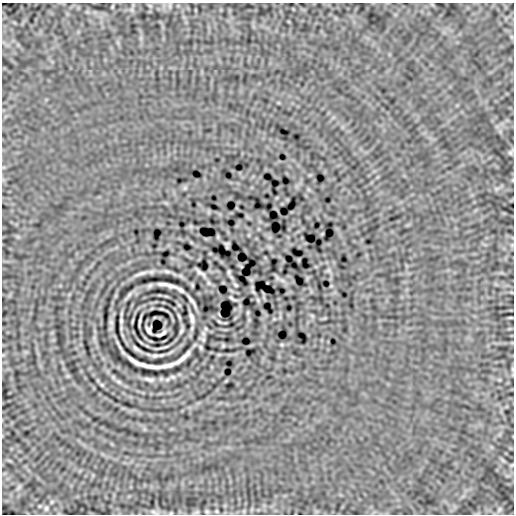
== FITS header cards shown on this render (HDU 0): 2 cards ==
NAXIS1  =                  512
NAXIS2  =                  512

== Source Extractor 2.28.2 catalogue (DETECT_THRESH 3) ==
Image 512 x 512 px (HDU 0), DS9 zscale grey, 1 PNG px = 1 image px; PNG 516 x 516 px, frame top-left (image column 1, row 512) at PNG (2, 3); no overlay
Background 2.89e-07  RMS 2.0e-04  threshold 6.11e-04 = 3 sigma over >= 5 px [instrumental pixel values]
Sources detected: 53; all 53 listed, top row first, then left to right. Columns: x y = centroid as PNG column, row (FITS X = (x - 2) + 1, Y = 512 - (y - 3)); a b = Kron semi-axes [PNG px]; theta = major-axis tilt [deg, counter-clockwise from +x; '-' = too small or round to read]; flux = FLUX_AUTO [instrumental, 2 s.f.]
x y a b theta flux
150 6 6 4 -19 0.016
170 6 9 4 -90 0.025
112 7 6 3 72 0.012
512 37 6 4 -71 0.02
511 152 8 5 62 0.029
185 188 7 5 45 0.023
497 189 8 5 45 0.031
227 245 6 3 -81 0.025
328 270 7 6 - 0.025
167 271 9 5 -11 0.03
229 272 4 2 - 0.018
200 273 10 3 -38 0.05
141 274 21 4 17 0.056
277 278 10 4 -57 0.021
150 285 4 3 - 0.023
167 285 19 3 -12 0.079
235 285 4 2 - 0.018
181 290 6 3 -37 0.035
129 295 14 3 53 0.035
232 298 7 2 -35 0.024
258 300 6 4 -49 0.019
192 301 13 3 -57 0.053
161 309 5 2 - 0.013
179 316 9 3 -65 0.02
192 318 10 3 -76 0.058
510 318 5 2 - 0.014
132 320 8 2 69 0.012
121 321 5 3 - 0.023
111 322 8 6 -74 0.023
139 322 7 2 82 0.026
149 330 7 5 -67 0.039
181 331 5 2 - 0.024
161 334 10 3 28 0.035
117 343 10 3 -69 0.027
223 345 4 3 - 0.016
282 345 6 4 -18 0.015
136 349 9 3 -37 0.037
219 354 6 4 19 0.012
155 356 6 3 8 0.031
182 358 20 4 39 0.089
143 364 33 5 -18 0.067
167 365 13 4 11 0.074
149 379 14 6 -9 0.058
119 382 8 5 -19 0.031
102 385 5 4 - 0.014
511 465 5 5 - 0.015
19 487 9 4 55 0.027
46 508 8 6 89 0.031
499 509 8 6 50 0.032
207 511 7 4 -49 0.021
216 511 5 4 - 0.015
154 512 14 5 -16 0.047
196 512 8 4 24 0.022
At the frame edge (FLAGS 8, measured only in part): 1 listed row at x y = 154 512